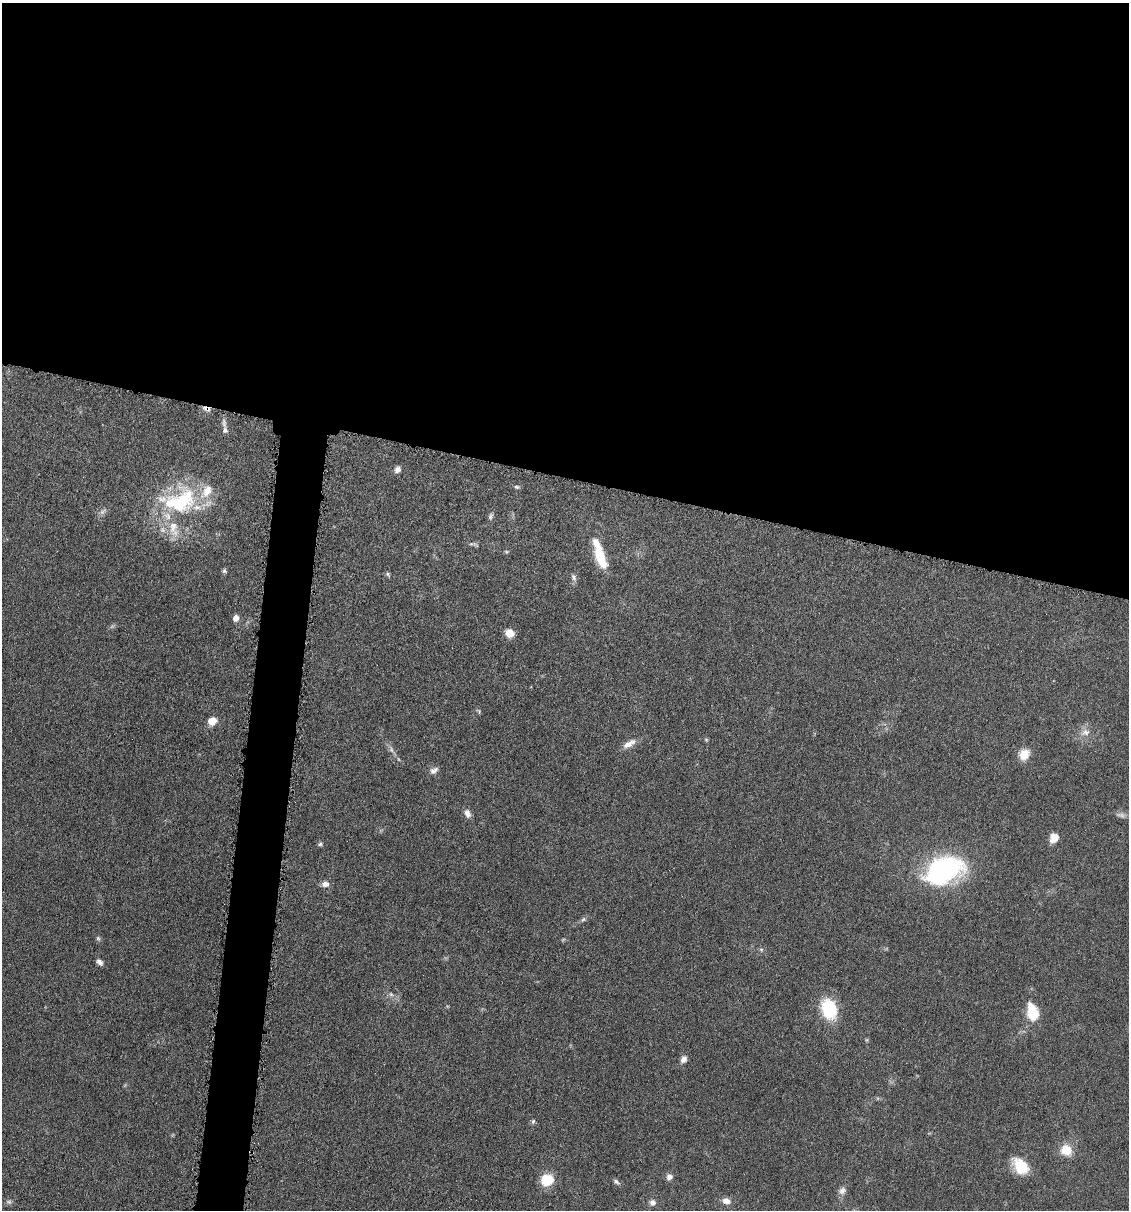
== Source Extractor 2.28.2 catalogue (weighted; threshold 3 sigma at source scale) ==
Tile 3 of 4 x 4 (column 3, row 1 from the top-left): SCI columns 2368-3494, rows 3626-4833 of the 4852 x 4836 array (HDU 1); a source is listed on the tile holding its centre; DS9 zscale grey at full resolution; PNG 1131 x 1212 px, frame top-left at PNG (2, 3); no overlay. Shown black and unused: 42% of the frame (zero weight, under 4 of 8 exposures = <1% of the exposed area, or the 3 px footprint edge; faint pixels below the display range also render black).
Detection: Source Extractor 2.28.2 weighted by HDU 2 'WHT'; one run over the whole footprint, this tile lists its part. Background 0.0485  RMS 0.004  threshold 0.0163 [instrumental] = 3 sigma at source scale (4.09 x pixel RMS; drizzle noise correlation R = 1.36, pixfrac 0.8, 0.05/0.05 arcsec/px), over >= 5 px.
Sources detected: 54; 3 too faint to see at this stretch — not listed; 6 inside a brighter listed object's ellipse — not listed separately; the other 45 listed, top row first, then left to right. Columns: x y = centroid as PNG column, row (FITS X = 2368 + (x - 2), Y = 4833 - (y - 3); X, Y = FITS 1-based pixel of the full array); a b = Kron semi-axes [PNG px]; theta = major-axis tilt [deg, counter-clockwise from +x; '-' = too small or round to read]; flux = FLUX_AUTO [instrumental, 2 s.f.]
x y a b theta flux
207 409 11 5 -21 1.6
224 423 15 5 -83 1.4
397 470 8 7 - 1.5
517 487 8 5 -11 0.7
183 499 48 29 65 32
490 516 9 5 70 0.9
471 544 9 3 -5 0.75
506 552 6 4 -1 0.46
601 557 30 11 -72 11
224 571 6 5 - 0.72
388 574 7 5 -41 0.68
574 577 10 6 -62 1.1
236 618 6 6 - 2.4
510 633 9 8 - 4.3
479 711 8 4 -37 0.49
212 721 8 7 - 4.6
1085 732 14 9 18 3
706 739 6 4 -2 0.44
629 744 21 8 30 3.2
391 749 10 6 -68 1.4
1024 754 13 11 62 4.9
434 770 12 7 31 1.7
467 813 10 7 -71 2.2
1054 838 11 9 57 3.8
320 844 6 5 - 0.68
944 870 38 23 23 68
325 884 9 7 -1 2.2
583 919 8 5 53 0.83
98 938 8 5 -62 0.77
761 949 6 5 - 0.7
99 962 9 6 -39 1.4
391 994 7 5 -44 0.94
829 1009 16 12 -71 23
1032 1012 19 12 -76 11
683 1059 9 7 56 1.8
533 1121 7 5 73 0.73
1066 1150 11 10 - 7.9
1020 1166 22 14 -49 9.8
669 1177 8 7 - 1.7
547 1180 14 13 - 8.5
616 1182 9 6 -30 1
842 1190 11 9 46 1.8
9 1201 7 6 - 0.94
726 1201 10 7 -13 2.4
652 1202 8 8 - 1.6
Overlapping masked pixels (flux is a lower limit): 1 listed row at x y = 207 409